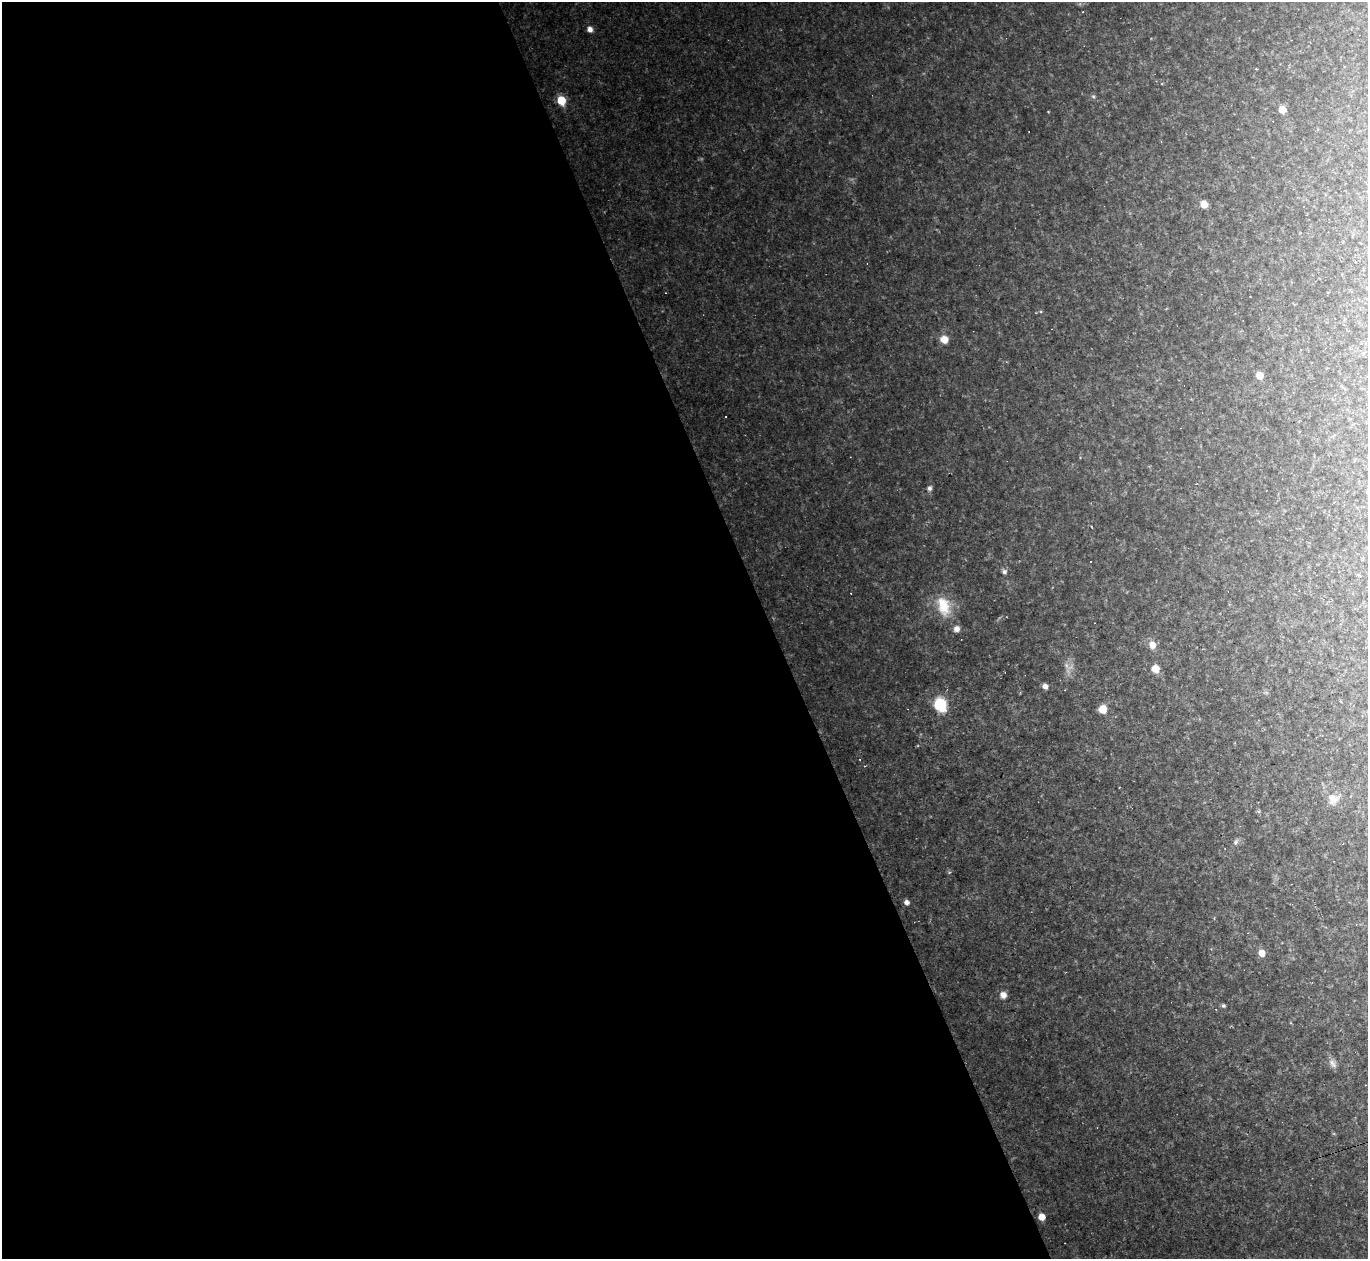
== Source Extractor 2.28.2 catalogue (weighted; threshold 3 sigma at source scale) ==
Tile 9 of 4 x 4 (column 1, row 3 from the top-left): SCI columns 1-1366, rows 1532-2788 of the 5463 x 5448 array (HDU 1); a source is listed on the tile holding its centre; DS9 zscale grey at full resolution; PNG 1370 x 1261 px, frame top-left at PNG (2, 2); no overlay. Shown black and unused: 56% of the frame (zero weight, under 2 of 3 exposures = <1% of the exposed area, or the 3 px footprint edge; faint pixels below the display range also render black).
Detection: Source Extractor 2.28.2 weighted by HDU 2 'WHT'; one run over the whole footprint, this tile lists its part. Background 0.0745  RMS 0.0088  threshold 0.0394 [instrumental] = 3 sigma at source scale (4.5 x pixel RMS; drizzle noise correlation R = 1.50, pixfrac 1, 0.05/0.05 arcsec/px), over >= 5 px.
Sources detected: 43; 4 too faint to see at this stretch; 9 cosmic-ray / hot-pixel residue — not listed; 1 inside a brighter listed object's ellipse — not listed separately; the other 29 listed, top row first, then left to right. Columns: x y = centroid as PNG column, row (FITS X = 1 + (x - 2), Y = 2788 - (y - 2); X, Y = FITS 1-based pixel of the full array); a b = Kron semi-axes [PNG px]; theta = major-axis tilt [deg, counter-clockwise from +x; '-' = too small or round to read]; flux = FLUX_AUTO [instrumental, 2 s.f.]
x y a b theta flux
590 29 7 6 - 5.2
1093 96 6 6 - 1.8
561 100 6 5 - 39
1282 109 6 5 - 11
1048 112 4 3 - 0.62
1204 204 6 5 - 13
1041 312 5 3 - 1.1
944 339 8 8 - 11
1260 375 6 5 - 14
929 488 7 6 - 3.1
1091 561 3 3 - 3.1
1004 571 8 7 - 3.4
944 606 28 19 -70 32
1152 645 9 8 - 8.9
1068 666 18 11 -18 7.9
1155 669 7 7 - 13
1045 686 6 5 - 5
1065 690 3 2 - 0.67
1266 692 7 4 -1 1.5
940 704 9 7 -69 71
1103 709 6 6 - 17
1333 799 18 15 22 12
1236 842 10 7 61 3.1
907 902 5 5 - 4.6
1262 953 6 6 - 10
1003 995 8 8 - 6.7
1223 1006 5 4 - 2.3
1333 1063 13 9 -69 5.3
1042 1217 6 5 - 11